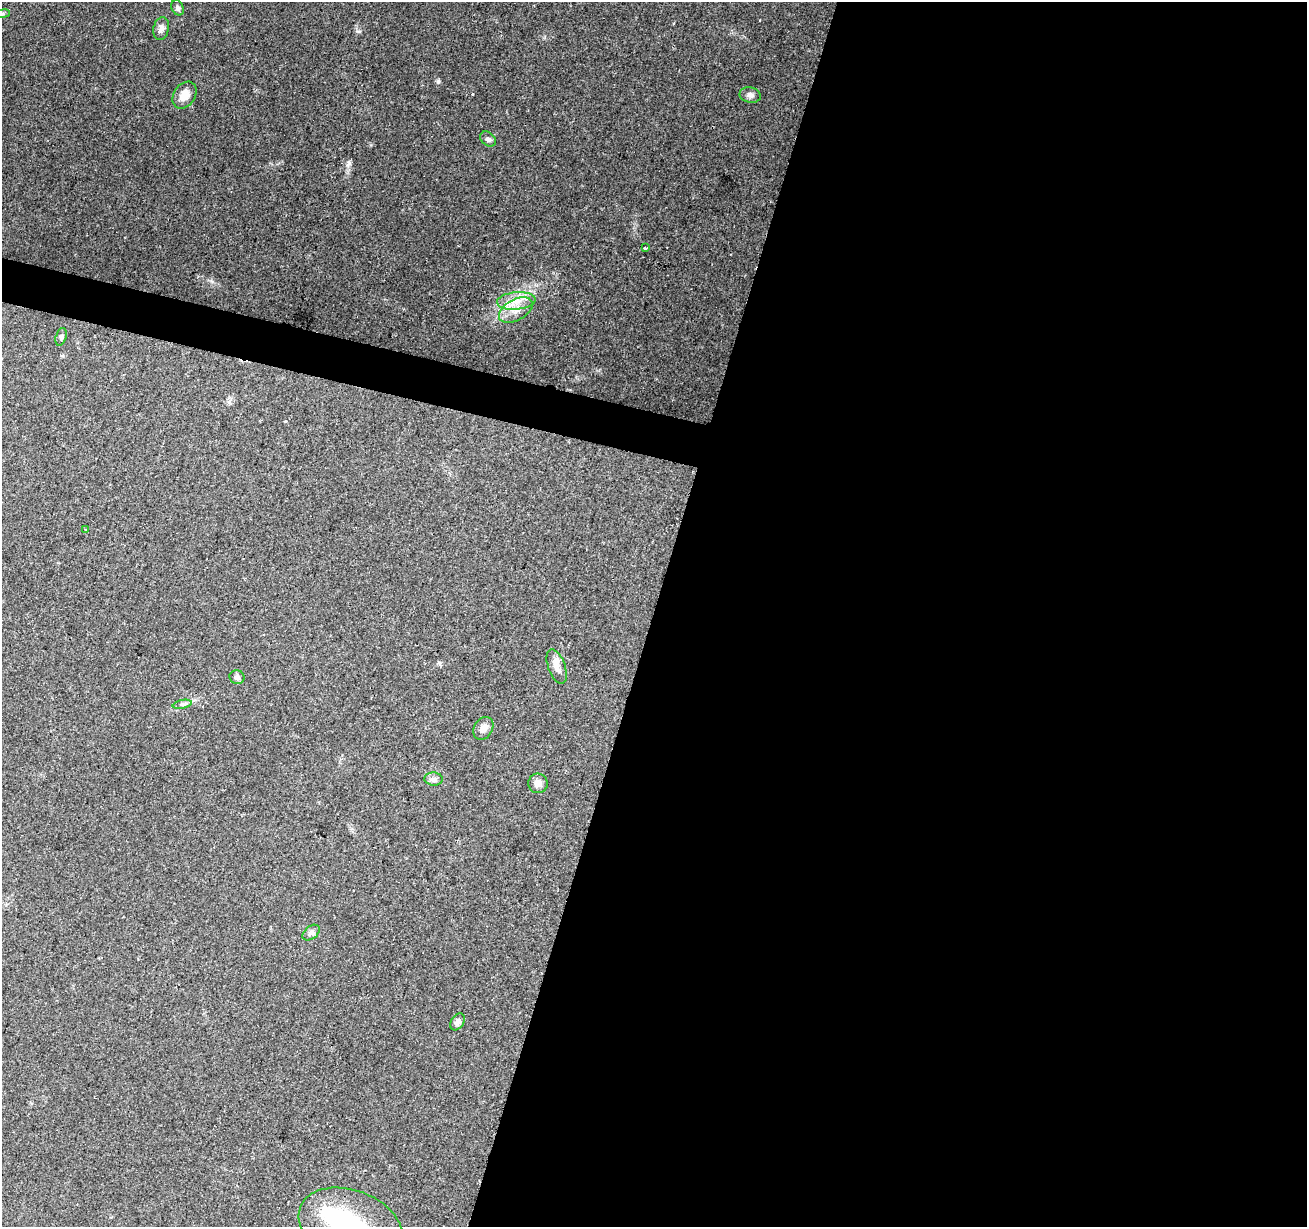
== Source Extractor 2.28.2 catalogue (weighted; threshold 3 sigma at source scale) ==
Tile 12 of 4 x 4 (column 4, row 3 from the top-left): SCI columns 3916-5220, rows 1445-2669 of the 5230 x 5405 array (HDU 1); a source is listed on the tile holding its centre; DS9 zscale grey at full resolution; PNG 1309 x 1229 px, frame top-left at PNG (2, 2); each listed source drawn as its Kron ellipse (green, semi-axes under 4 px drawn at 4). Shown black and unused: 52% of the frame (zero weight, under 2 of 3 exposures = <1% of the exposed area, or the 3 px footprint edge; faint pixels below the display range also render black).
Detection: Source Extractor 2.28.2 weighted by HDU 2 'WHT'; one run over the whole footprint, this tile lists its part. Background 0.157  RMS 0.0076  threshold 0.034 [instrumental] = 3 sigma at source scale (4.5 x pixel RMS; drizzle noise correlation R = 1.50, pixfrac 1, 0.0396/0.0396 arcsec/px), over >= 5 px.
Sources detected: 23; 1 inside a brighter object's white glare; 2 cosmic-ray / hot-pixel residue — neither listed nor drawn; the other 20 listed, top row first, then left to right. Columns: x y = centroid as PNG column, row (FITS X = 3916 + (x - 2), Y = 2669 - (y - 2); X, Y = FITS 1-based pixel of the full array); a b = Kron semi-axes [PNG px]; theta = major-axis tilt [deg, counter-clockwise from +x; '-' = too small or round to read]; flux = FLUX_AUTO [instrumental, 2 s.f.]
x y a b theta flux
178 8 8 6 -59 1.9
3 14 7 3 9 1.2
161 28 12 7 77 3.9
185 95 14 10 56 8.9
750 95 11 7 -10 2.9
488 139 9 6 -40 2.2
645 248 4 4 - 1.2
516 301 19 9 5 11
516 310 18 10 30 10
61 337 9 5 75 1.7
86 530 3 3 - 2.8
557 667 18 8 -70 6.1
237 677 7 7 - 2.3
182 704 10 4 12 1.9
483 728 12 9 59 4.6
434 779 9 6 -3 2.6
538 783 10 9 - 4.7
311 933 10 6 39 2.7
457 1022 9 6 56 3.4
351 1226 54 36 -21 82
Isophote crosses this tile's border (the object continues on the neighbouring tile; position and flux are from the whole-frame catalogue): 2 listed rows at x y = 3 14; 351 1226
Unlisted compact peaks at least as high as the median listed source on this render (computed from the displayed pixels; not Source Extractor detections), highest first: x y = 438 81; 349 163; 358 31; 211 281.